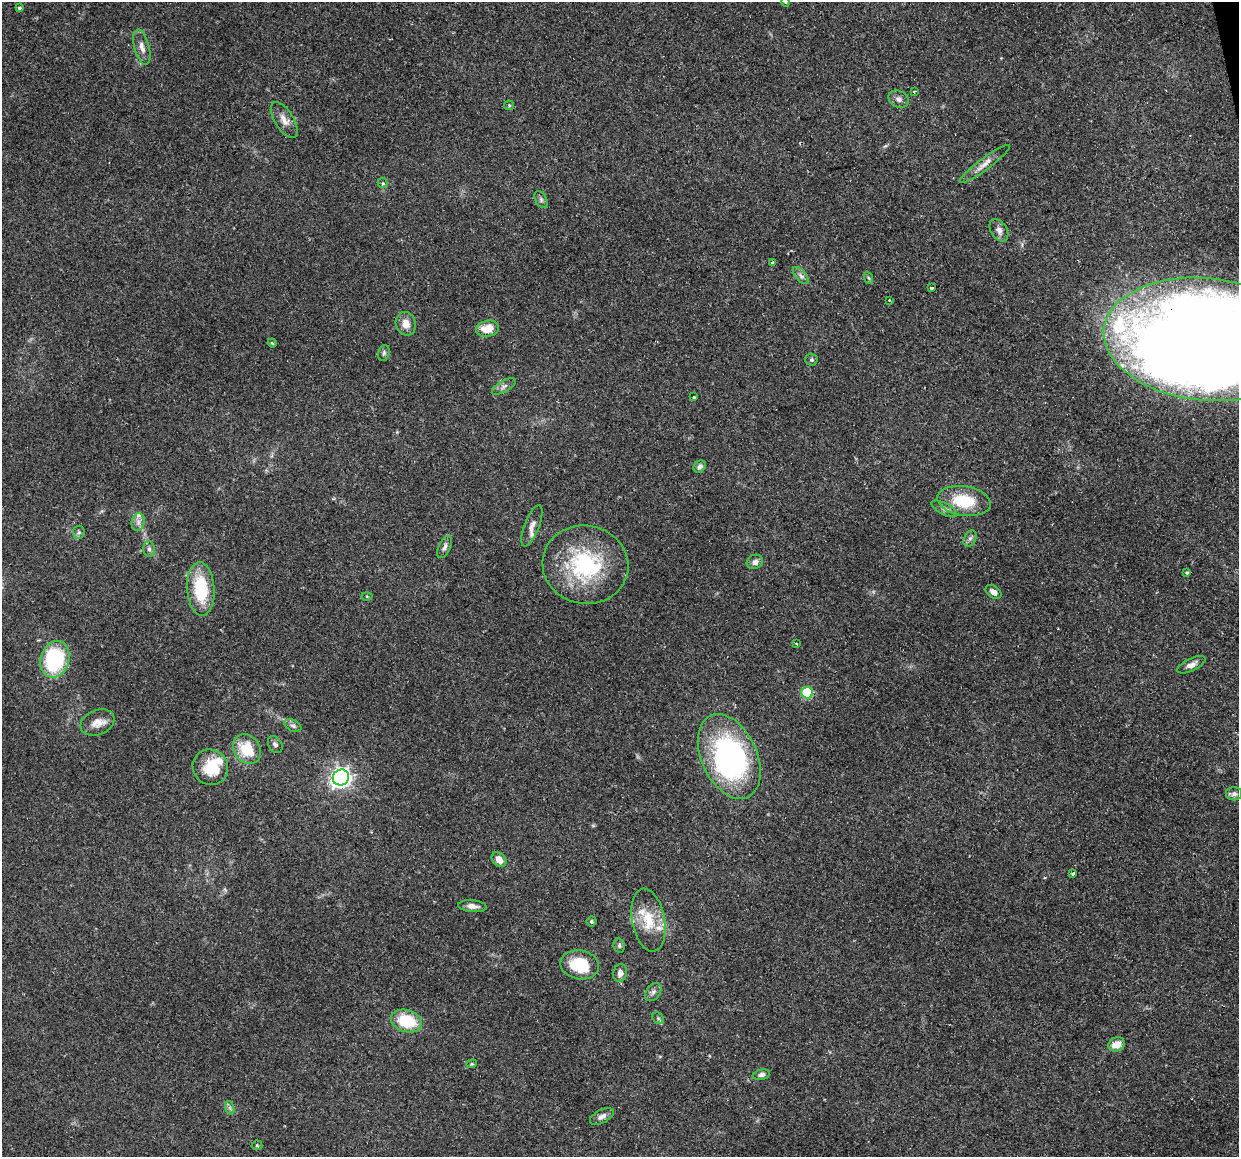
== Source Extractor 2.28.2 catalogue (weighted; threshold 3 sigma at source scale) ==
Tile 10 of 4 x 4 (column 2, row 3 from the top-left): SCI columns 1239-2475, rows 1237-2391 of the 4950 x 4733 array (HDU 1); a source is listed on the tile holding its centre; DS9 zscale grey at full resolution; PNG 1241 x 1159 px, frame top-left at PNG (2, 2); each listed source drawn as its Kron ellipse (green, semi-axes under 4 px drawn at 4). Shown black and unused: <1% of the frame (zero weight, under 2 of 3 exposures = <1% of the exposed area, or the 3 px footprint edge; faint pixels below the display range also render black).
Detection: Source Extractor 2.28.2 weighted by HDU 2 'WHT'; one run over the whole footprint, this tile lists its part. Background 0.15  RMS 0.0064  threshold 0.0286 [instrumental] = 3 sigma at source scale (4.5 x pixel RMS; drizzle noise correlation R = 1.50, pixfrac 1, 0.0396/0.0396 arcsec/px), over >= 5 px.
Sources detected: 76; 4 inside a brighter object's white glare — neither listed nor drawn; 4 inside a brighter listed object's ellipse — not listed separately; the other 68 listed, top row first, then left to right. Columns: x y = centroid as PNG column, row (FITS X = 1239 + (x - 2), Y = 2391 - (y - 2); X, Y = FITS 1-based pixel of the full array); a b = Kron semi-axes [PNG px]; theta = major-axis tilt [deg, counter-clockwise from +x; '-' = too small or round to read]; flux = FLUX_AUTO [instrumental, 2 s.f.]
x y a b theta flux
785 2 5 4 - 0.72
19 8 4 3 - 1.6
142 47 18 7 -75 4.7
914 92 3 3 - 0.97
899 99 10 8 -25 2.8
509 105 5 4 - 0.81
284 120 20 9 -58 6
985 164 31 6 37 5.7
383 183 5 4 - 0.96
541 200 9 6 -64 1.7
999 230 12 8 -57 3.5
773 262 4 3 - 2.3
801 276 10 5 -48 2.2
869 278 6 4 -69 1
931 288 3 3 - 3.1
889 300 3 3 - 0.65
406 324 12 10 -71 6
488 329 12 8 11 10
1205 339 102 61 -6 1400
272 343 4 3 - 0.76
384 353 8 5 75 1.4
811 360 6 6 - 1.3
504 386 13 5 30 2.6
694 397 3 3 - 1.3
700 466 7 5 47 2.2
964 501 27 14 -8 27
944 509 14 5 -27 2.8
138 522 9 6 79 2.7
532 526 22 7 69 4.2
79 532 6 6 - 1.4
970 538 9 6 62 1.9
445 547 12 6 65 2.5
149 549 8 5 -88 1.9
755 562 8 7 - 3.1
585 565 43 39 -11 70
1187 572 3 3 - 1.4
201 589 27 13 -86 35
994 592 9 5 -38 3.4
367 596 5 3 - 0.64
796 643 4 2 - 0.56
55 659 18 14 73 69
1191 665 15 6 25 4.5
807 693 6 6 - 40
97 722 17 12 22 7
293 726 9 5 -27 1.7
275 745 9 6 -57 2.2
247 749 16 13 -54 21
729 757 45 27 -65 150
210 767 18 17 - 20
341 777 8 8 - 270
1234 794 8 6 0 2
499 859 8 6 -46 6
1073 873 4 3 - 1.5
472 906 14 6 -5 3.7
648 920 32 16 -79 20
591 921 5 5 - 1
619 945 7 5 -78 1.4
580 965 19 14 -11 25
620 973 9 7 80 4.2
653 992 10 7 54 2.5
658 1018 6 5 - 1.2
407 1021 16 11 -15 26
1117 1044 8 6 22 7.2
472 1064 5 4 - 0.77
761 1075 9 5 13 2
230 1108 7 4 -72 1.5
602 1116 13 6 27 3.5
257 1145 5 5 - 0.75
Overlapping masked pixels (flux is a lower limit): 1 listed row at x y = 1205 339
Isophote crosses this tile's border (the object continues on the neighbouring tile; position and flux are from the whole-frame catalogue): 2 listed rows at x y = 785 2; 1205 339